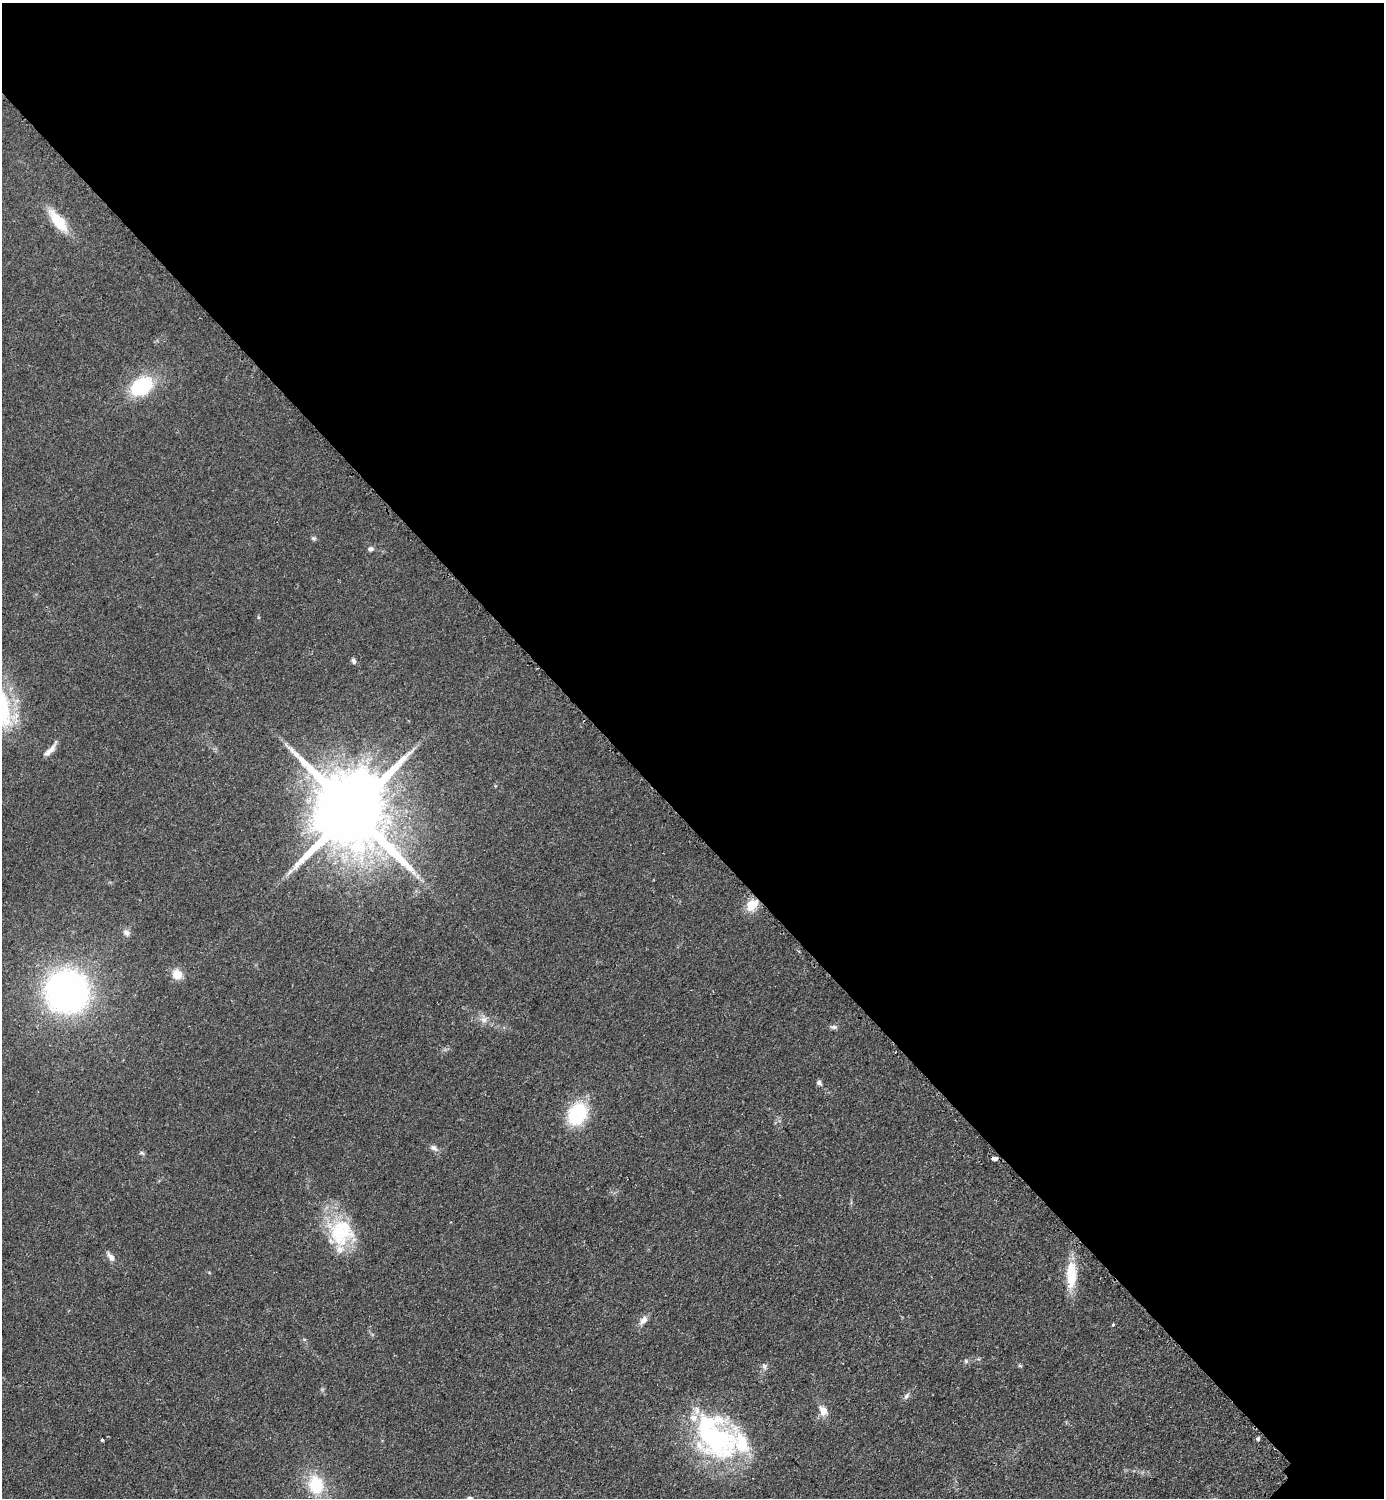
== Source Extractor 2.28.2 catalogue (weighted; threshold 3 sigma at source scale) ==
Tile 3 of 4 x 4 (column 3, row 1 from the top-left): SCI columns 3076-4457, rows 4494-5989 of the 6005 x 6005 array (HDU 1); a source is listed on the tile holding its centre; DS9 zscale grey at full resolution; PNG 1386 x 1500 px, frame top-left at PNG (2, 3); no overlay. Shown black and unused: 55% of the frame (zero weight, under 2 of 3 exposures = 1% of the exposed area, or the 3 px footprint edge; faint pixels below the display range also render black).
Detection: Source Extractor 2.28.2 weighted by HDU 2 'WHT'; one run over the whole footprint, this tile lists its part. Background 0.0797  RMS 0.0079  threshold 0.0354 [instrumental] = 3 sigma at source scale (4.5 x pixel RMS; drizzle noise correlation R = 1.50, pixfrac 1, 0.05/0.05 arcsec/px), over >= 5 px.
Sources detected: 38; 1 inside a brighter object's white glare — not listed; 3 inside a brighter listed object's ellipse — not listed separately; the other 34 listed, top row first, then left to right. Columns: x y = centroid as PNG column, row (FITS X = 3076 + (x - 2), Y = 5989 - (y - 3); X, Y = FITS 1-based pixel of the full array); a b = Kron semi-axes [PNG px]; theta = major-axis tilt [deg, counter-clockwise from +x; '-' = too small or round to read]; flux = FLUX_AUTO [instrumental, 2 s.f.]
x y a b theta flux
58 221 33 12 -52 23
141 386 24 18 34 49
314 538 7 5 -40 1.5
370 549 7 6 - 2.3
353 661 7 6 - 2
49 752 16 8 43 5
352 811 23 17 -44 12000
290 872 12 5 50 3.4
418 877 7 4 -71 1.9
752 905 18 12 43 12
126 933 9 8 - 3.5
177 974 11 11 - 10
67 991 28 28 - 390
484 1020 9 9 - 4.3
834 1027 10 5 -4 2.1
819 1082 7 5 -45 2.1
577 1114 22 17 63 50
434 1148 10 7 -28 3.3
142 1153 7 4 -44 1.3
994 1158 4 3 - 7.6
341 1232 36 33 -78 53
111 1257 14 6 -54 4.2
1071 1275 34 11 88 25
643 1320 13 8 47 5
1113 1325 3 3 - 0.91
966 1361 5 5 - 1.3
765 1366 8 7 - 2.4
1020 1366 6 4 -19 0.93
906 1396 9 6 51 2.5
823 1411 10 8 -66 8.5
716 1437 60 43 -52 140
1258 1439 4 4 - 1.7
102 1440 3 3 - 2.2
316 1485 25 19 -75 30
Overlapping masked pixels (flux is a lower limit): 2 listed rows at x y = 752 905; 994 1158
Isophote crosses this tile's border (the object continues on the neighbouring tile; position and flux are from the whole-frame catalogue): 1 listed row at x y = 316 1485